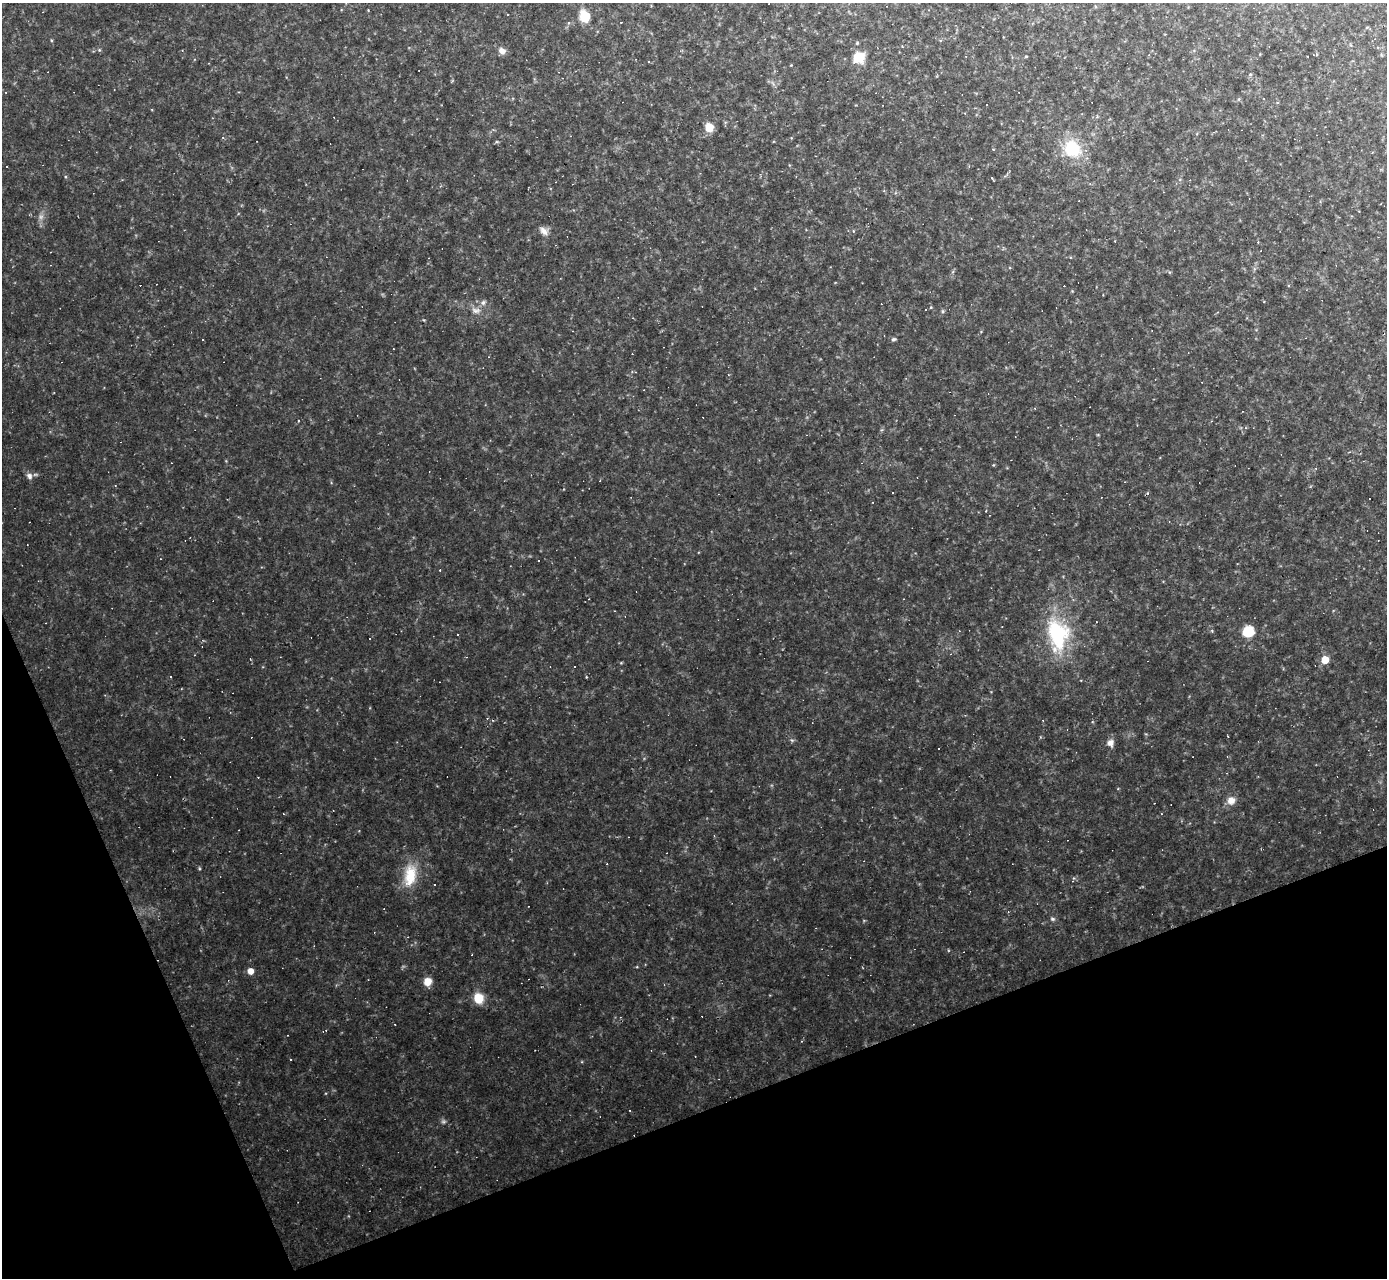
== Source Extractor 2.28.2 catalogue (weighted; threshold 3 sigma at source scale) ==
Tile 14 of 4 x 4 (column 2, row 4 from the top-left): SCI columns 1387-2771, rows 149-1424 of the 5542 x 5528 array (HDU 1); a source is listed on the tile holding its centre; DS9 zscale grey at full resolution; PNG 1389 x 1280 px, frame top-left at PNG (2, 3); no overlay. Shown black and unused: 19% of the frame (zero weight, under 2 of 3 exposures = <1% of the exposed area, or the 3 px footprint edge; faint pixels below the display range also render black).
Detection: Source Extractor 2.28.2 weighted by HDU 2 'WHT'; one run over the whole footprint, this tile lists its part. Background 0.108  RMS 0.011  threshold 0.0499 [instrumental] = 3 sigma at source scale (4.5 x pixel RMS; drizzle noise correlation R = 1.50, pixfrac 1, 0.05/0.05 arcsec/px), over >= 5 px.
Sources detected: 68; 33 cosmic-ray / hot-pixel residue — not listed; the other 35 listed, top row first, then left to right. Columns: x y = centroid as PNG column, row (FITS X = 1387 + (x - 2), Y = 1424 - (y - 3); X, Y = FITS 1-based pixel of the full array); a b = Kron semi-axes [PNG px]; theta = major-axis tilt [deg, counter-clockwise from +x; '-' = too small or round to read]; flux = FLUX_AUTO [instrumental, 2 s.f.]
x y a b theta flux
368 10 2 2 - 0.75
584 16 8 7 - 30
621 22 3 2 - 1.4
569 23 4 3 - 1.9
857 43 4 4 - 1
502 51 8 7 - 5.7
1026 56 4 3 - 0.83
859 58 8 7 - 31
709 127 9 8 - 13
1072 149 20 16 -50 42
7 167 3 3 - 3.5
992 178 3 2 - 1.9
544 231 14 7 -50 5.4
1289 286 3 3 - 2.5
483 302 7 5 67 2.6
931 308 3 3 - 1.5
476 310 12 5 -7 4.1
1217 312 4 3 - 0.84
893 339 6 4 37 1.7
1316 468 4 3 - 0.95
29 476 9 7 -74 3.9
1248 632 8 8 - 30
457 634 2 2 - 0.88
1058 634 34 23 -82 85
1325 660 6 6 - 16
170 676 3 2 - 1.6
1110 743 8 8 - 5.7
1231 800 11 9 27 8
714 836 3 2 - 0.75
410 875 30 15 83 29
1073 881 4 2 - 0.79
1052 919 6 5 - 1.8
250 971 5 5 - 8.1
427 981 8 7 - 11
478 998 8 8 - 23